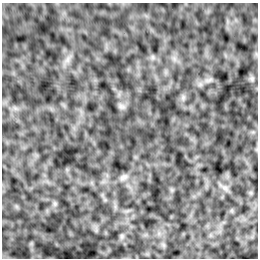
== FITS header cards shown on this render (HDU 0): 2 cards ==
NAXIS1  =                  256 /Number of positions along axis 1
NAXIS2  =                  256 /Number of positions along axis 2

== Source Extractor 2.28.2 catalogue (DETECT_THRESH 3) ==
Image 256 x 256 px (HDU 0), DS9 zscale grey, 1 PNG px = 1 image px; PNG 260 x 260 px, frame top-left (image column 1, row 256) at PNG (2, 3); no overlay
Background 8.24e-04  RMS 0.0022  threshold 0.00645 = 3 sigma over >= 5 px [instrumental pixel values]
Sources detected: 10; all 10 listed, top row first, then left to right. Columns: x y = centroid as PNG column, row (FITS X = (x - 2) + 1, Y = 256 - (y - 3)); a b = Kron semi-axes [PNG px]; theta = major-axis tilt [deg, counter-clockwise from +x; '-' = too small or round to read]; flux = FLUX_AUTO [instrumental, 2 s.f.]
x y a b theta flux
153 57 7 4 -90 0.26
67 60 11 6 71 0.76
252 79 7 7 - 0.35
209 80 14 5 16 0.51
183 97 8 6 89 0.39
122 106 10 6 -17 0.4
123 177 12 7 30 0.65
225 188 9 6 -30 0.52
55 204 8 6 -90 0.35
122 236 6 6 - 0.3